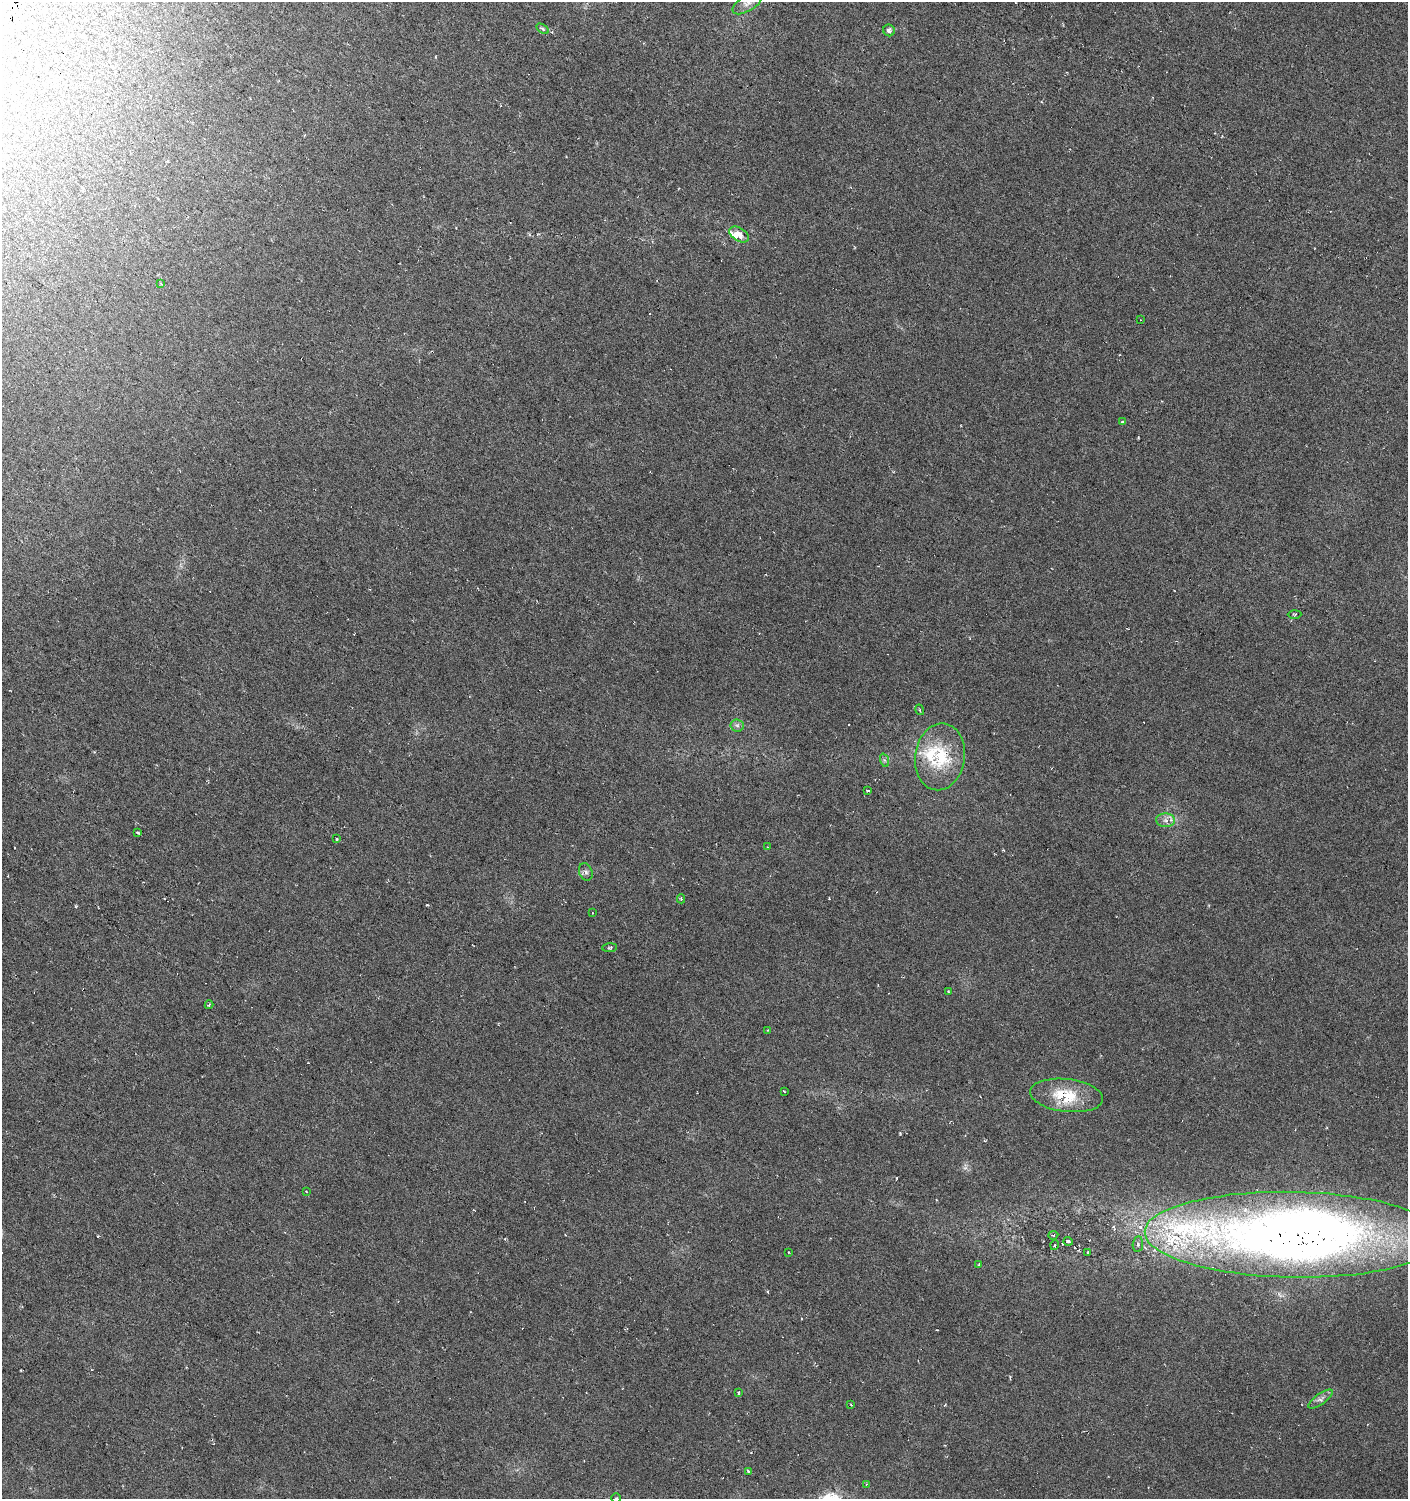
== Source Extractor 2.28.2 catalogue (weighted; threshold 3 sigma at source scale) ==
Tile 11 of 4 x 4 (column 3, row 3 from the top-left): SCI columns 3057-4462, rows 1498-2994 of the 6049 x 5994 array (HDU 1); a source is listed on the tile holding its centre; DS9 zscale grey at full resolution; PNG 1410 x 1501 px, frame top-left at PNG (2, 2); each listed source drawn as its Kron ellipse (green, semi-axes under 4 px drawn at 4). Shown black and unused: <1% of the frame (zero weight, under 3 of 6 exposures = <1% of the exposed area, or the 3 px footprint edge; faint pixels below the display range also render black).
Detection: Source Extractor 2.28.2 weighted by HDU 2 'WHT'; one run over the whole footprint, this tile lists its part. Background 0.0157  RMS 0.0044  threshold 0.018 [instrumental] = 3 sigma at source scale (4.09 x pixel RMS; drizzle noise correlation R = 1.36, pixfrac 0.8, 0.0396/0.0396 arcsec/px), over >= 5 px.
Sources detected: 52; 1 too faint to see at this stretch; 5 cosmic-ray / hot-pixel residue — neither listed nor drawn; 5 inside a brighter listed object's ellipse — not listed separately; the other 41 listed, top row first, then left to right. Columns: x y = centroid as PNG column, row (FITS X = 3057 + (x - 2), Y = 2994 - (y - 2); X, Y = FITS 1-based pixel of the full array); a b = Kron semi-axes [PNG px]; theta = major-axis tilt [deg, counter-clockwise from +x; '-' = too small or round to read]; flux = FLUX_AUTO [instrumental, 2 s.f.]
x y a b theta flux
748 3 17 8 33 3.8
543 29 7 4 -32 0.65
889 30 6 5 - 1.3
739 235 11 6 -32 4.9
161 284 4 2 - 0.46
1141 320 2 2 - 0.31
1122 422 3 2 - 0.39
1295 614 7 3 1 0.54
920 710 5 3 - 0.42
737 725 6 6 - 1.1
940 757 34 25 82 22
884 760 7 4 -71 0.77
867 791 3 3 - 0.94
1166 820 9 7 -3 2.1
137 833 3 3 - 0.86
336 839 3 2 - 0.54
767 847 3 2 - 0.31
586 872 9 6 -69 1.3
681 899 4 3 - 0.56
592 913 2 2 - 0.21
610 948 7 3 4 0.52
948 992 4 3 - 0.38
209 1005 4 3 - 0.37
768 1030 3 3 - 0.36
784 1091 3 2 - 0.32
1066 1095 37 16 -6 15
306 1192 3 2 - 0.29
1053 1235 5 3 - 0.51
1293 1235 148 43 -1 590
1068 1241 4 3 - 1.1
1138 1244 8 5 82 1
1055 1245 5 3 - 0.39
789 1252 3 2 - 0.37
1088 1252 4 3 - 0.39
979 1265 4 3 - 0.44
738 1393 3 2 - 0.42
1320 1399 14 5 35 1.7
851 1405 4 2 - 0.27
748 1471 3 3 - 0.59
866 1484 3 2 - 0.28
616 1498 5 5 - 0.51
Isophote crosses this tile's border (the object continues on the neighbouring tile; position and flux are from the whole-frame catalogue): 3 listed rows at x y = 748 3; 1293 1235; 616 1498
Unlisted compact peaks at least as high as the median listed source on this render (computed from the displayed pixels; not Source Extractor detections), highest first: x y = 427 905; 900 1133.